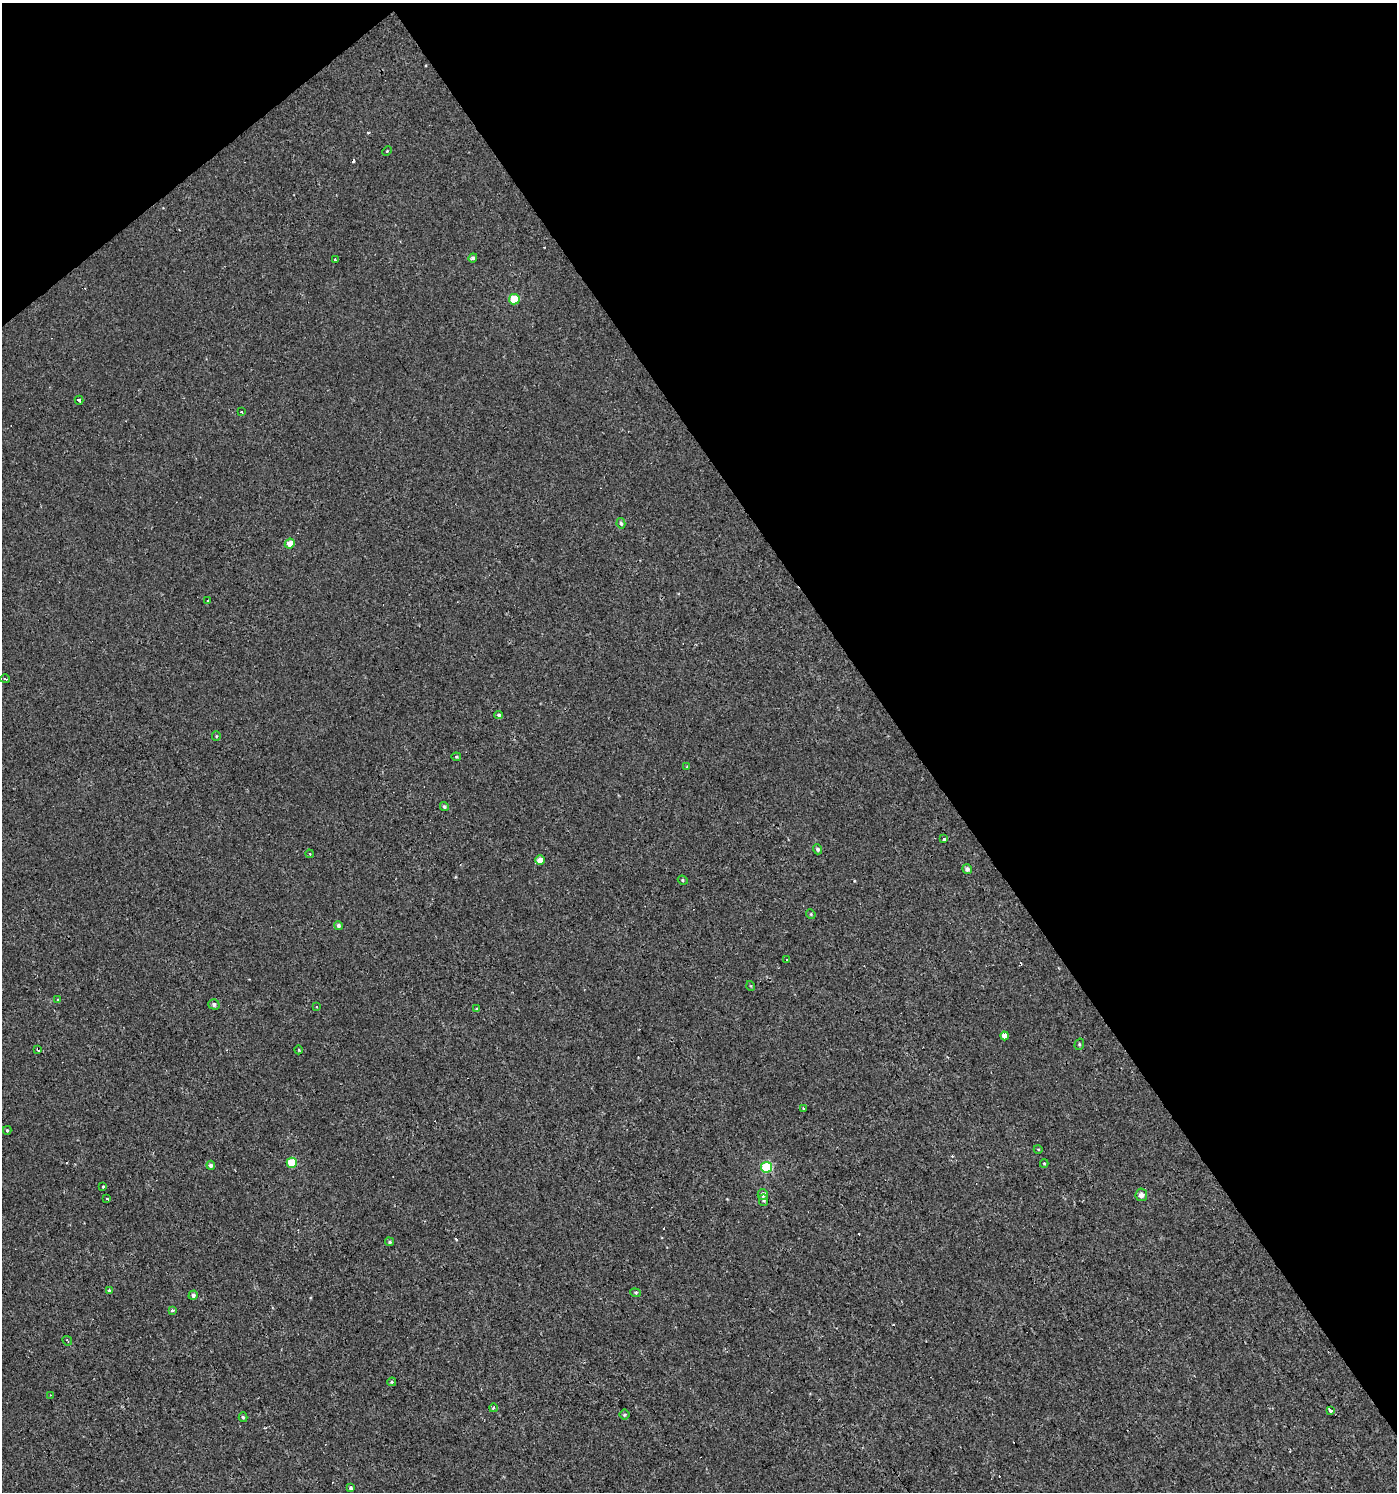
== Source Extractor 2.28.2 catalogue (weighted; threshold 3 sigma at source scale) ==
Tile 3 of 4 x 4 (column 3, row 1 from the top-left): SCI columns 2980-4374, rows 4469-5958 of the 5895 x 5959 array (HDU 1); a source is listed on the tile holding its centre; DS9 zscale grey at full resolution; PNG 1399 x 1494 px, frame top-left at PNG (2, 3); each listed source drawn as its Kron ellipse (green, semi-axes under 4 px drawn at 4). Shown black and unused: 38% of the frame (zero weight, under 2 of 3 exposures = <1% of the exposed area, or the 3 px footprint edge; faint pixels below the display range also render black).
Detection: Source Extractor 2.28.2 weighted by HDU 2 'WHT'; one run over the whole footprint, this tile lists its part. Background 3.40e-04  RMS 0.0038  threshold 0.0173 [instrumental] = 3 sigma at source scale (4.5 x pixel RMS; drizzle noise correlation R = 1.50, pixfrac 1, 0.0396/0.0396 arcsec/px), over >= 5 px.
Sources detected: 69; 11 cosmic-ray / hot-pixel residue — neither listed nor drawn; the other 58 listed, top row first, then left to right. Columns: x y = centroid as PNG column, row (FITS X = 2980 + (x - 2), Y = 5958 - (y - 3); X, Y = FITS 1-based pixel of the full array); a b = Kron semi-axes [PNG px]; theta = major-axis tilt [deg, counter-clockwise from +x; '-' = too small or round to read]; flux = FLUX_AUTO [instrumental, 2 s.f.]
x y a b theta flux
387 151 5 3 - 0.33
473 258 5 4 - 1
335 260 4 2 - 0.43
514 299 5 5 - 13
79 400 4 3 - 2.6
241 411 3 3 - 0.91
621 523 5 4 - 0.88
290 543 5 4 - 4
207 600 3 2 - 0.56
5 679 5 2 - 0.46
499 715 4 4 - 1
216 736 5 4 - 0.5
456 757 5 3 - 0.41
687 767 4 4 - 0.35
444 807 4 4 - 0.74
944 839 3 3 - 5.3
817 849 5 4 - 1
310 854 4 2 - 0.36
540 860 5 4 - 3.4
967 869 5 4 - 1.3
683 880 5 4 - 0.52
811 914 5 4 - 0.51
338 926 4 4 - 1.1
787 960 3 2 - 0.67
751 986 5 3 - 0.31
58 1000 4 4 - 0.45
214 1004 5 5 - 1.1
317 1007 3 2 - 0.49
477 1009 3 3 - 0.61
1005 1036 4 3 - 56
1079 1044 6 4 73 0.63
38 1049 3 3 - 3
299 1050 4 3 - 0.28
803 1108 4 3 - 0.34
7 1130 4 3 - 0.49
1038 1149 4 3 - 0.32
292 1163 5 5 - 13
1044 1163 4 4 - 0.41
211 1165 4 4 - 1.2
766 1167 5 5 - 25
103 1187 3 3 - 2.9
763 1194 5 5 - 2.1
1141 1195 6 6 - 2.1
107 1199 3 2 - 0.42
763 1200 6 4 90 0.75
390 1242 4 4 - 0.7
109 1291 4 3 - 0.44
635 1293 5 4 - 0.55
193 1295 5 4 - 1.2
172 1310 3 3 - 1
67 1341 5 2 - 0.41
392 1382 4 4 - 0.53
51 1395 3 2 - 0.41
493 1408 4 3 - 0.38
1331 1410 3 3 - 17
625 1415 5 5 - 0.55
243 1417 5 4 - 0.63
351 1488 4 3 - 1.6
Overlapping masked pixels (flux is a lower limit): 1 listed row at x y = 38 1049